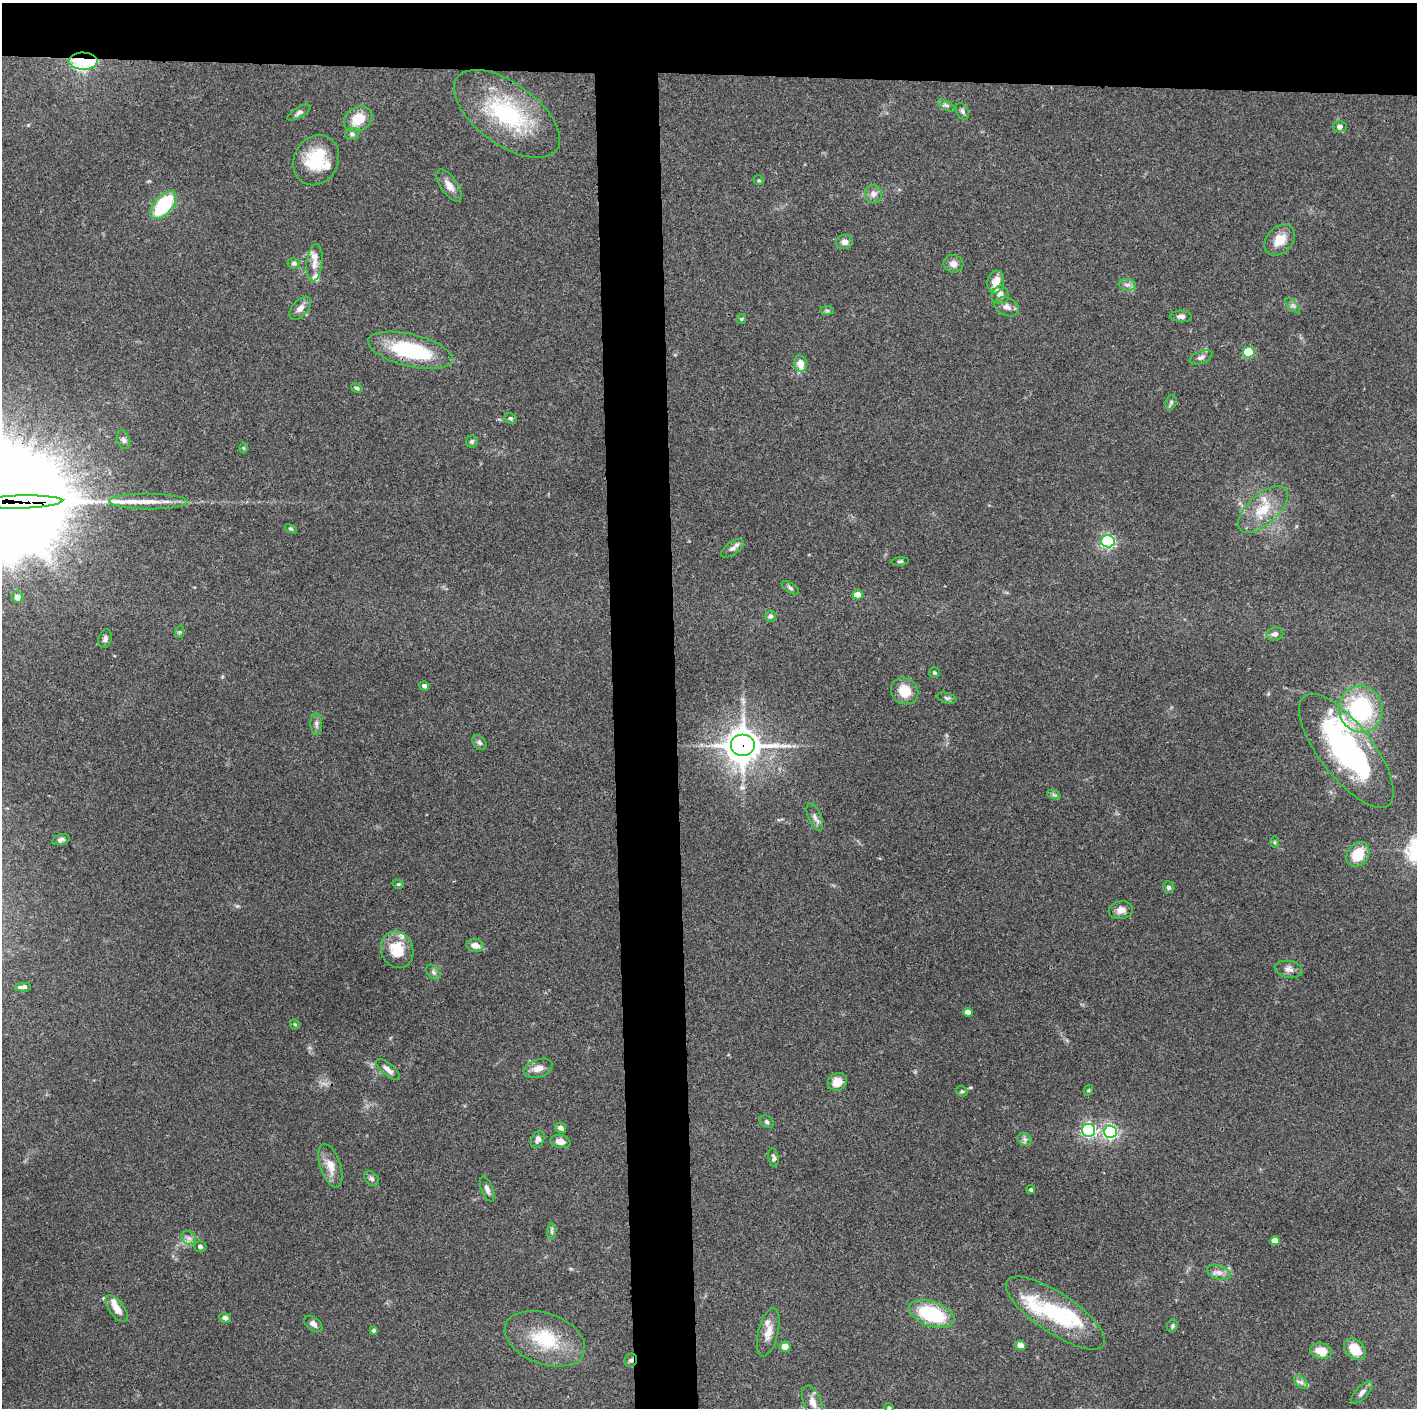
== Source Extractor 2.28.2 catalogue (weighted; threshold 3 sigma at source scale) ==
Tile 2 of 3 x 3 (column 2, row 1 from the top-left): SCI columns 1415-2829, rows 2813-4218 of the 4243 x 4223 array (HDU 1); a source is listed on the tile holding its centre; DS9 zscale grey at full resolution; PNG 1419 x 1410 px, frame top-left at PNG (2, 3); each listed source drawn as its Kron ellipse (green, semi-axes under 4 px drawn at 4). Shown black and unused: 9% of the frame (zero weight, under 3 of 4 exposures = <1% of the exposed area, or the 3 px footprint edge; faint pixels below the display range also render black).
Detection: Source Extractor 2.28.2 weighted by HDU 2 'WHT'; one run over the whole footprint, this tile lists its part. Background 0.0727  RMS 0.0055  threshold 0.0245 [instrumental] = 3 sigma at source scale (4.5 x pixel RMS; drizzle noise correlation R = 1.50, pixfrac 1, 0.05/0.05 arcsec/px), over >= 5 px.
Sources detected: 131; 1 inside a brighter object's white glare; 1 long thin detection or spike segment (spike, bleed or trail) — neither listed nor drawn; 14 inside a brighter listed object's ellipse — not listed separately; the other 115 listed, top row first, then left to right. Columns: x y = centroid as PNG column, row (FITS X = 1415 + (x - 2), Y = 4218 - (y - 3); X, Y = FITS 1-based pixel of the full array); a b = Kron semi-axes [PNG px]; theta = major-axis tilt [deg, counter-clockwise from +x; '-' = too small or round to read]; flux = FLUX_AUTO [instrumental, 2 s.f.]
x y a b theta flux
83 61 14 8 -1 70
946 105 9 4 -30 1.4
962 111 9 6 -61 1.4
299 113 13 5 31 1.7
507 114 62 31 -36 57
358 119 15 11 33 12
1340 127 7 6 - 1.8
352 134 7 6 - 1.5
316 160 26 22 62 24
759 180 5 4 - 0.76
449 186 19 8 -54 4.9
873 194 9 8 - 2.6
163 205 17 9 49 38
1280 240 17 13 47 8.3
844 242 8 7 - 2.7
294 263 6 5 - 1.3
314 263 19 8 83 4.6
953 264 10 9 - 3.3
996 282 11 8 80 6.7
1127 285 8 6 -7 2
1000 295 9 8 - 2.9
1293 306 9 4 -48 1.4
1007 307 12 9 -22 3.3
300 308 13 8 50 3.3
827 310 7 4 -1 1
1181 316 10 5 -3 2.1
741 319 5 5 - 0.64
410 350 43 16 -13 46
1249 352 6 5 - 30
1201 357 12 6 22 2.1
800 364 8 6 -78 6.4
357 388 6 4 -17 0.94
1171 402 7 5 70 1.1
510 418 6 5 - 1
123 440 9 6 -71 2.1
472 441 6 6 - 1.1
244 448 5 3 - 0.56
20 502 42 6 2 1300
149 502 39 8 0 10
1263 509 31 15 42 15
291 529 6 4 -29 0.79
1108 541 7 6 - 130
732 548 13 6 37 2.2
900 561 9 4 5 0.88
790 588 10 4 -34 1.3
858 595 5 4 - 7.9
17 597 6 5 - 2.6
770 616 6 5 - 1.8
179 632 6 4 71 0.76
1275 634 8 6 12 2.2
105 639 10 6 74 1.7
935 673 5 5 - 0.84
424 686 5 4 - 1.7
905 691 14 12 -41 11
947 698 10 5 -15 1.3
1361 709 23 22 - 56
316 724 10 6 -86 1.9
479 743 8 6 -51 1.4
743 746 12 11 - 1000
1346 751 69 26 -52 110
1054 795 7 4 -18 1.1
815 817 14 6 -66 2.7
61 840 9 5 15 1.6
1274 842 6 4 -89 0.75
1358 854 13 10 53 13
398 884 6 3 -17 0.69
1169 887 6 5 - 1.1
1121 910 12 9 7 3.5
475 945 8 6 -11 4.3
397 950 18 16 -67 15
1288 969 14 8 -11 3.4
433 972 9 5 -50 1.5
23 987 8 4 2 2.7
968 1012 4 4 - 4.1
295 1024 5 4 - 0.62
538 1068 15 9 19 4.4
388 1070 15 6 -41 3.1
837 1082 10 8 33 6.6
1088 1090 6 4 60 0.67
962 1091 6 5 - 0.77
767 1122 7 5 -34 1.1
561 1128 6 5 - 1.9
1088 1130 6 6 - 140
1110 1132 6 6 - 130
1025 1139 7 6 - 1.6
538 1140 9 6 64 2
560 1141 10 6 -12 4
774 1158 9 5 -81 1.3
330 1166 22 10 -72 7.6
372 1179 8 6 -46 1.5
487 1189 13 5 -68 2.2
1031 1190 4 4 - 0.95
552 1232 8 4 89 1.2
189 1238 8 6 -43 2
1275 1241 5 4 - 6.8
200 1247 6 5 - 1.3
1219 1272 12 7 -18 3.2
117 1309 16 7 -54 6.2
1055 1313 58 20 -34 45
932 1314 24 12 -19 36
225 1318 6 5 - 1.7
313 1324 10 6 -38 2.3
1172 1326 6 5 - 1
373 1330 4 4 - 1
768 1332 25 10 76 6.4
545 1339 42 25 -21 30
1021 1345 5 4 - 5.4
785 1346 5 5 - 5.4
1355 1349 13 9 -43 11
1321 1351 11 7 -13 8.4
631 1360 7 6 - 1.5
1301 1382 8 5 -45 1.8
1362 1392 14 6 47 2.5
813 1402 17 9 -70 5.8
889 1407 4 4 - 0.71
Overlapping masked pixels (flux is a lower limit): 5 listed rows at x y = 83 61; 410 350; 20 502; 743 746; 631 1360
Isophote crosses this tile's border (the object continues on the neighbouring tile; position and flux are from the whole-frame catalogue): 1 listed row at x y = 20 502